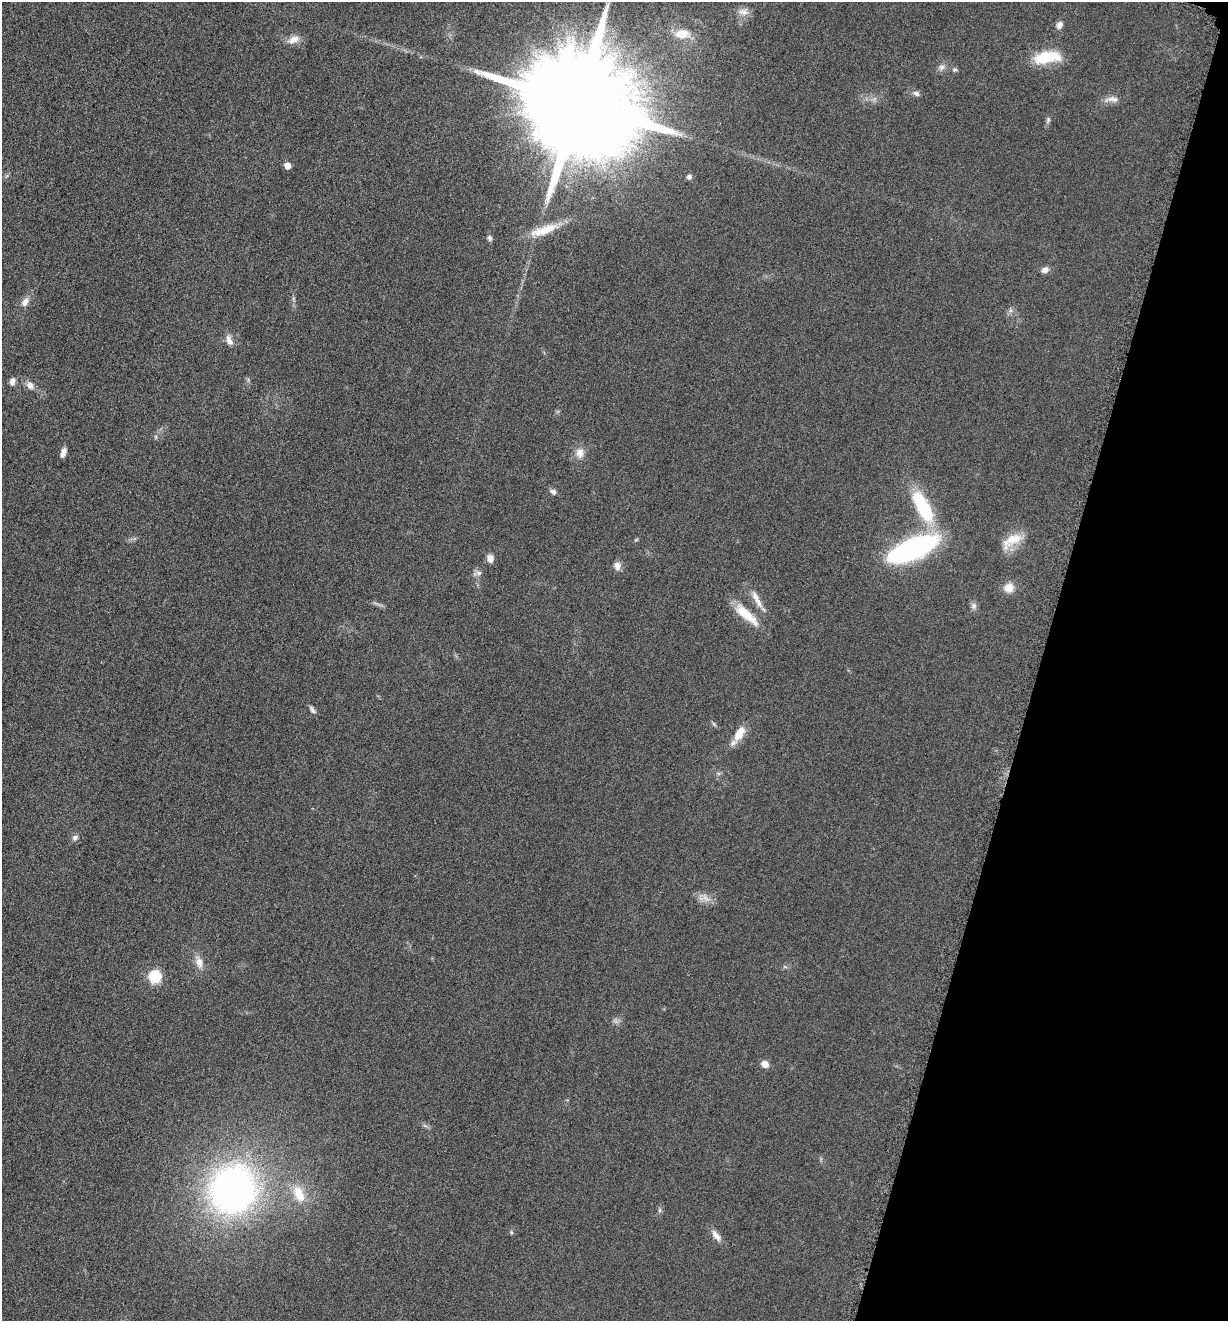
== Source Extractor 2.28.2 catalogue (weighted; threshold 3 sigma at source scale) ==
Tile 8 of 4 x 4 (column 4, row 2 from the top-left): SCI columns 3958-5183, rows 2651-3969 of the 5322 x 5306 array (HDU 1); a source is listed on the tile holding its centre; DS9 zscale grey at full resolution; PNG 1230 x 1323 px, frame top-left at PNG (2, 2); no overlay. Shown black and unused: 15% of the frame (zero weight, under 3 of 6 exposures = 2% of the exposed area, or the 3 px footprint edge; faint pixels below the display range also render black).
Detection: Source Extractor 2.28.2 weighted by HDU 2 'WHT'; one run over the whole footprint, this tile lists its part. Background 0.0753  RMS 0.0097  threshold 0.0395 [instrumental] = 3 sigma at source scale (4.09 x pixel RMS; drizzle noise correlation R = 1.36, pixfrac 0.8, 0.05/0.05 arcsec/px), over >= 5 px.
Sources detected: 50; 1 inside a brighter listed object's ellipse — not listed separately; the other 49 listed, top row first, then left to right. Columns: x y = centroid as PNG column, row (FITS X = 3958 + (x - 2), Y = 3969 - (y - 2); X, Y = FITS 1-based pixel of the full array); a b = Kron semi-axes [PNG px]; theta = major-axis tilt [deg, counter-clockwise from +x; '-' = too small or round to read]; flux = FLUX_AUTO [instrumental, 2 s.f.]
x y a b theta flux
743 12 16 9 -6 6.7
1059 25 10 7 63 4.2
682 34 23 14 0 17
293 40 17 9 23 7.8
1047 57 34 13 8 31
941 67 9 7 34 3.7
954 70 8 5 6 1.7
916 93 9 7 -18 3.1
1113 99 18 7 -4 6
578 103 34 25 -21 33000
1048 120 10 5 75 2.3
287 166 5 5 - 10
689 177 5 5 - 3.3
545 230 34 14 22 23
490 238 8 6 -79 2.3
1045 270 9 7 21 4.4
25 302 12 8 56 5.9
1010 310 7 4 -72 1.8
229 340 16 8 -69 5.7
12 381 9 6 81 4.2
30 385 10 8 -46 5.4
156 437 6 4 -72 1.3
63 452 10 5 71 4.8
580 453 15 12 84 8.3
553 492 9 7 -26 3.1
923 506 45 16 -61 60
636 540 6 4 19 1
1012 540 30 13 26 18
913 548 39 15 23 200
490 558 9 8 - 5.3
617 566 9 7 -76 6
479 573 8 6 -1 2.9
1009 588 13 12 - 8.8
757 599 30 7 -61 9.9
974 606 9 8 - 3.2
746 614 38 11 -42 22
312 710 11 5 -54 3
714 724 7 4 -70 1.4
739 733 21 10 60 14
75 838 8 6 43 3
705 898 15 7 -43 6.2
199 962 17 9 -75 8.5
155 977 6 6 - 110
765 1064 8 7 - 6.2
233 1190 42 38 56 390
299 1194 26 13 -66 19
660 1210 7 4 89 1.6
511 1232 5 4 - 1.2
716 1236 18 7 -53 6.7